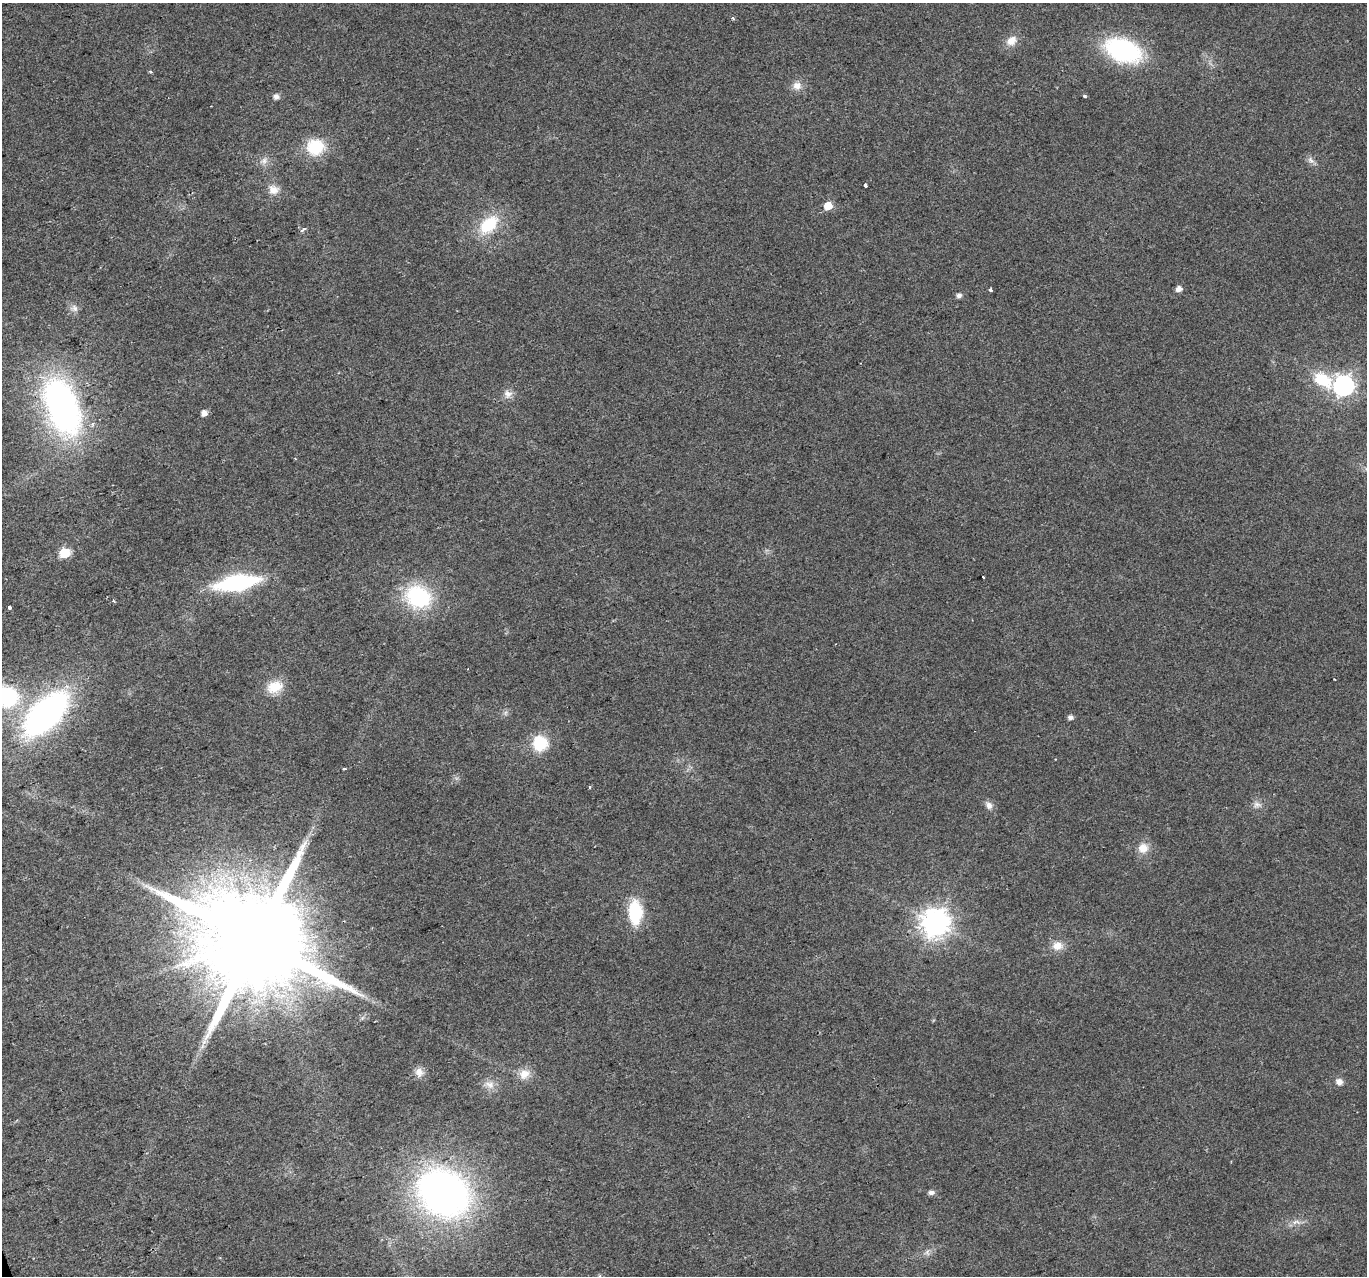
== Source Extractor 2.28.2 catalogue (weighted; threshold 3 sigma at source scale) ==
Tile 7 of 4 x 4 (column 3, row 2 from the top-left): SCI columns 2732-4096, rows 2675-3948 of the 5461 x 5294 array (HDU 1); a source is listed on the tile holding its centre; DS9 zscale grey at full resolution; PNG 1369 x 1278 px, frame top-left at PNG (2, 3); no overlay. Shown black and unused: <1% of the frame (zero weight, under 2 of 3 exposures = <1% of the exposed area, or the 3 px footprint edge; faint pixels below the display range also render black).
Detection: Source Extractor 2.28.2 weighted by HDU 2 'WHT'; one run over the whole footprint, this tile lists its part. Background 0.0183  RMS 0.0061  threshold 0.0273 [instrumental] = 3 sigma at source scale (4.5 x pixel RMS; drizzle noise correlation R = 1.50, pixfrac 1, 0.0396/0.0396 arcsec/px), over >= 5 px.
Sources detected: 56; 1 cosmic-ray / hot-pixel residue — not listed; the other 55 listed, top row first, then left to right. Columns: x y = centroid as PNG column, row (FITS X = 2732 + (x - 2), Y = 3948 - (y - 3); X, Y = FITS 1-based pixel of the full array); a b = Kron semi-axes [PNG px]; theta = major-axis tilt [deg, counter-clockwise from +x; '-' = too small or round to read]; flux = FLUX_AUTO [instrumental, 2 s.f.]
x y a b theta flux
733 18 4 4 - 0.76
1011 41 14 11 33 6.6
1123 50 32 19 -20 87
151 72 5 3 - 0.83
797 86 13 11 -4 5.1
276 96 6 5 - 3.4
1084 96 3 3 - 3.5
315 147 20 17 9 25
1311 160 11 7 -40 2.7
264 161 12 8 43 3.6
865 185 4 3 - 5.3
273 189 14 12 -23 6.2
828 206 5 5 - 15
489 225 26 16 46 27
303 229 4 3 - 3
1179 289 5 5 - 4.3
990 290 3 3 - 3.8
959 295 5 5 - 2.8
74 308 12 10 -1 3.4
1323 380 27 16 -32 24
1344 385 8 8 - 350
508 394 12 11 - 4.3
62 406 44 23 -69 280
204 413 5 5 - 5.2
295 458 4 3 - 0.49
65 553 6 5 - 38
983 577 3 3 - 2.3
237 583 39 13 10 82
418 597 25 21 -25 60
113 601 5 3 - 0.71
9 607 3 3 - 8.8
275 687 20 14 18 14
7 697 23 22 - 54
505 713 7 4 71 1.3
46 714 51 26 46 180
1070 717 5 5 - 2.6
540 743 14 13 - 24
344 768 3 3 - 1.8
590 787 4 3 - 0.67
989 805 11 9 -55 3.4
1257 805 12 9 13 3.5
1143 848 14 13 - 7.7
635 912 21 12 -88 37
935 923 9 9 - 790
255 941 33 23 10 22000
1057 946 14 12 2 6.9
362 1018 7 4 71 1.2
419 1072 12 11 - 5
524 1074 16 12 27 7.3
1339 1082 9 8 - 3.3
490 1085 14 11 -12 5.5
931 1192 7 6 - 2.4
444 1193 46 38 -35 310
1296 1222 15 6 -2 3.9
927 1252 9 6 60 2.2
Isophote crosses this tile's border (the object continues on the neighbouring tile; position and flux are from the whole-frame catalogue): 1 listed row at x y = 7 697